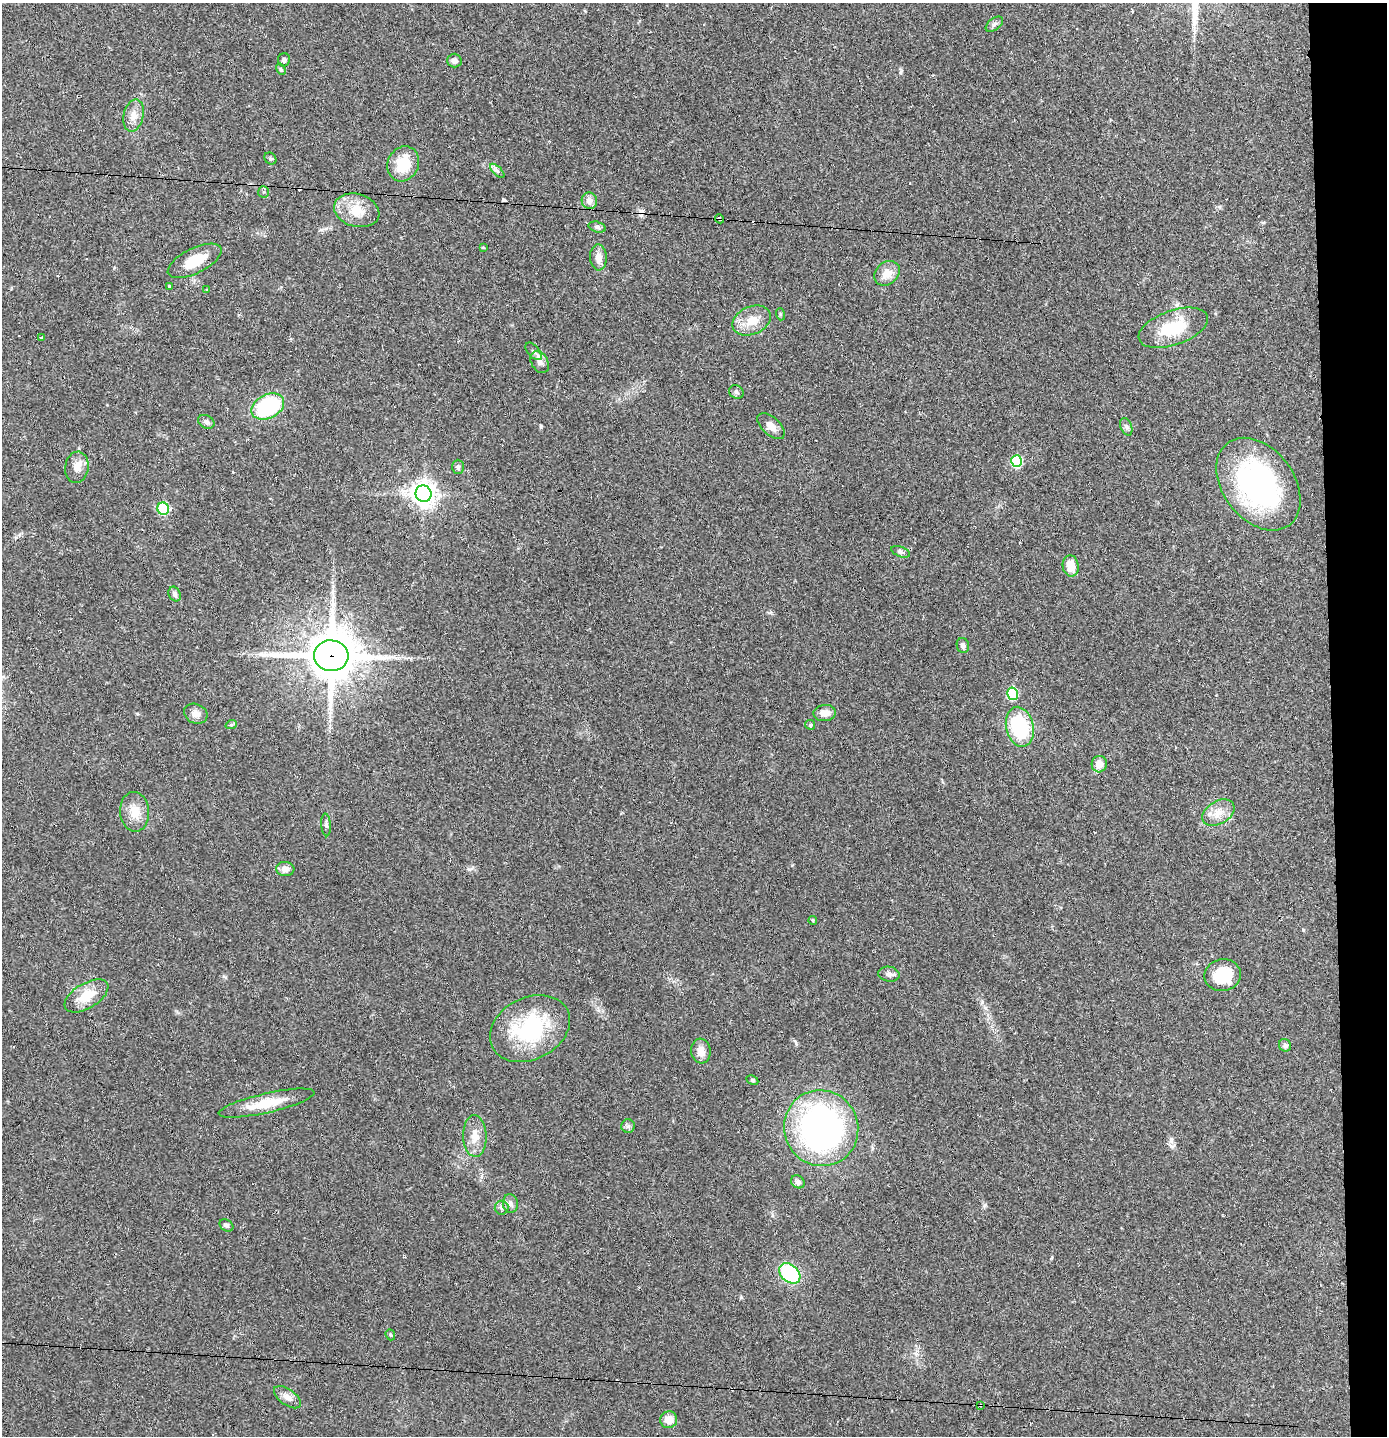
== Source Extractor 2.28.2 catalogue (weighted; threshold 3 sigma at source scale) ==
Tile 6 of 3 x 3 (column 3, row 2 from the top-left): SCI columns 2853-4237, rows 1436-2869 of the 4316 x 4304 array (HDU 1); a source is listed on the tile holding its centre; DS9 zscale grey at full resolution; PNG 1389 x 1438 px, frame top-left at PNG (2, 3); each listed source drawn as its Kron ellipse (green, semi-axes under 4 px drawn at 4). Shown black and unused: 4% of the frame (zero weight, under 2 of 3 exposures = <1% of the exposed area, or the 3 px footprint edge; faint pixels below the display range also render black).
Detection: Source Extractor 2.28.2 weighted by HDU 2 'WHT'; one run over the whole footprint, this tile lists its part. Background 0.0648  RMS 0.0076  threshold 0.034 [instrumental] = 3 sigma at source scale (4.5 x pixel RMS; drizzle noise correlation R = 1.50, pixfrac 1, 0.05/0.05 arcsec/px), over >= 5 px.
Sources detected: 79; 6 cosmic-ray / hot-pixel residue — neither listed nor drawn; the other 73 listed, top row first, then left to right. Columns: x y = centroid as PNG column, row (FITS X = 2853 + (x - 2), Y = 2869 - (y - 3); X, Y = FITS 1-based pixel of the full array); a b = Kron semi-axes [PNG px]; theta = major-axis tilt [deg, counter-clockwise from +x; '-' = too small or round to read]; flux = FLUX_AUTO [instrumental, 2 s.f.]
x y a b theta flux
994 24 10 5 37 2.1
284 60 7 6 - 2
454 60 7 7 - 2.7
281 69 6 4 -60 1
134 115 16 10 77 6.7
270 159 6 5 - 1.2
403 164 18 15 62 21
497 171 9 3 -45 1.7
264 192 6 5 - 1.2
589 201 8 7 - 4.5
357 210 23 16 -16 16
720 219 4 3 - 5.5
597 227 9 5 -15 2
483 248 4 3 - 0.99
598 257 13 8 -87 6.2
195 261 29 12 26 18
887 273 14 11 40 8.8
170 287 4 3 - 4.1
207 289 3 3 - 1.2
780 314 6 4 -72 0.99
752 320 20 14 23 13
1173 328 36 17 19 32
42 337 3 3 - 3.3
534 351 10 5 -49 2.6
540 362 12 8 -58 4.4
736 392 7 6 - 1.9
268 406 17 12 27 67
206 422 8 6 -29 2.3
771 426 16 9 -42 5.8
1126 427 9 5 -70 2
1016 461 6 5 - 50
77 467 16 11 82 6.9
458 467 7 6 - 1.6
1258 484 51 35 -53 160
424 494 8 8 - 620
163 509 6 6 - 45
901 552 10 5 -20 1.8
1071 566 11 8 -82 11
175 594 8 5 -65 2.1
963 646 8 6 -73 2.3
331 656 17 15 -4 3100
1012 694 6 5 - 42
825 713 11 8 7 6.3
196 714 12 9 -26 4.8
231 725 6 3 18 0.91
810 725 5 4 - 1
1020 727 20 13 -77 53
1099 764 8 7 - 7
135 812 20 14 -85 12
1218 813 17 11 31 9.4
326 825 11 4 -85 2
285 869 9 7 -4 4.8
813 920 4 3 - 0.98
889 974 10 7 -8 3.3
1223 975 18 16 10 28
86 996 24 12 31 16
530 1029 42 31 27 70
1285 1045 6 6 - 2.2
701 1051 12 9 -83 6.5
752 1080 6 4 -28 1.2
267 1103 49 9 13 20
628 1126 7 7 - 1.9
821 1128 38 37 - 230
475 1136 21 11 -87 9.5
798 1182 7 6 - 2.4
510 1204 9 7 -82 3
502 1208 7 7 - 2.2
226 1225 7 5 -33 1.7
790 1273 12 8 -42 57
390 1335 6 4 -69 1
287 1397 15 8 -36 5.3
980 1405 3 2 - 0.78
669 1420 8 8 - 7.4
Overlapping masked pixels (flux is a lower limit): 3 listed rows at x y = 720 219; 331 656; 980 1405
Unlisted compact peaks at least as high as the median listed source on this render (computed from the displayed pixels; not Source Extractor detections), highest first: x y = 541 427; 1303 930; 901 71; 469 869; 985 1205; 741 1297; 792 865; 1171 1139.